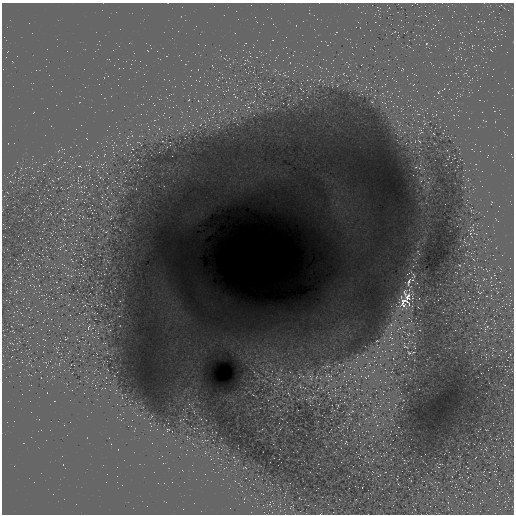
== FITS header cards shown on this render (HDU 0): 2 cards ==
NAXIS1  =                  512 / length of data axis 1
NAXIS2  =                  512 / length of data axis 2

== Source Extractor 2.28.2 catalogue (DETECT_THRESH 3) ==
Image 512 x 512 px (HDU 0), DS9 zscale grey, 1 PNG px = 1 image px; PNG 516 x 516 px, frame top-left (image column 1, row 512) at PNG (2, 3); no overlay
Background 27.6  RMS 0.67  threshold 2.02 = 3 sigma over >= 5 px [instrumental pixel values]
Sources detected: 64; all 64 listed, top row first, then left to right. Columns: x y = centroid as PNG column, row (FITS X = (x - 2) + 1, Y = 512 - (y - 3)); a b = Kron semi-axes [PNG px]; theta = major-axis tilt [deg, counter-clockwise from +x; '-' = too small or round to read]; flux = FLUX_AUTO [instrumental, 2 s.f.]
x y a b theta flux
439 92 3 2 - 31
372 102 3 2 - 26
248 107 5 3 - 57
421 132 9 5 -86 110
419 141 6 3 -44 55
416 167 4 3 - 42
472 230 9 3 28 53
413 276 7 5 86 76
409 283 13 6 -89 230
479 292 4 2 - 30
407 297 22 14 68 770
404 302 28 19 -88 1200
390 325 17 12 57 600
88 327 5 2 - 36
486 328 15 5 58 140
399 329 16 7 43 450
408 334 7 5 65 140
391 337 14 11 10 670
377 341 5 4 - 60
392 344 12 7 15 360
405 346 17 8 -49 510
383 351 15 6 1 430
409 353 9 6 -32 180
357 357 13 6 87 240
369 364 20 8 72 800
326 366 19 6 9 350
361 369 15 5 -52 340
281 370 6 4 -71 84
344 371 8 5 71 200
373 371 13 6 56 340
392 372 5 3 - 44
329 376 19 11 -31 750
344 376 8 5 -45 150
354 376 17 5 21 370
361 376 5 5 - 140
300 377 14 7 79 280
311 377 14 9 -84 400
316 377 8 5 62 160
365 377 8 6 -46 230
391 377 7 4 -45 110
264 380 14 6 -20 250
279 380 18 6 -33 410
328 385 6 4 20 110
300 386 11 6 -54 190
319 388 17 6 30 380
349 388 9 6 -38 180
335 390 8 5 81 180
288 393 8 4 -60 95
253 395 8 2 -26 56
345 396 7 4 70 72
308 398 15 5 31 190
330 398 6 4 -70 64
395 405 9 4 82 110
338 406 7 5 -85 65
352 411 7 6 - 140
374 415 11 7 -47 240
359 424 5 4 - 49
168 430 3 2 - 31
346 442 6 4 -73 52
486 449 6 2 85 34
245 468 7 3 3 43
300 498 6 2 -44 26
270 504 10 4 -76 95
291 507 10 3 36 87